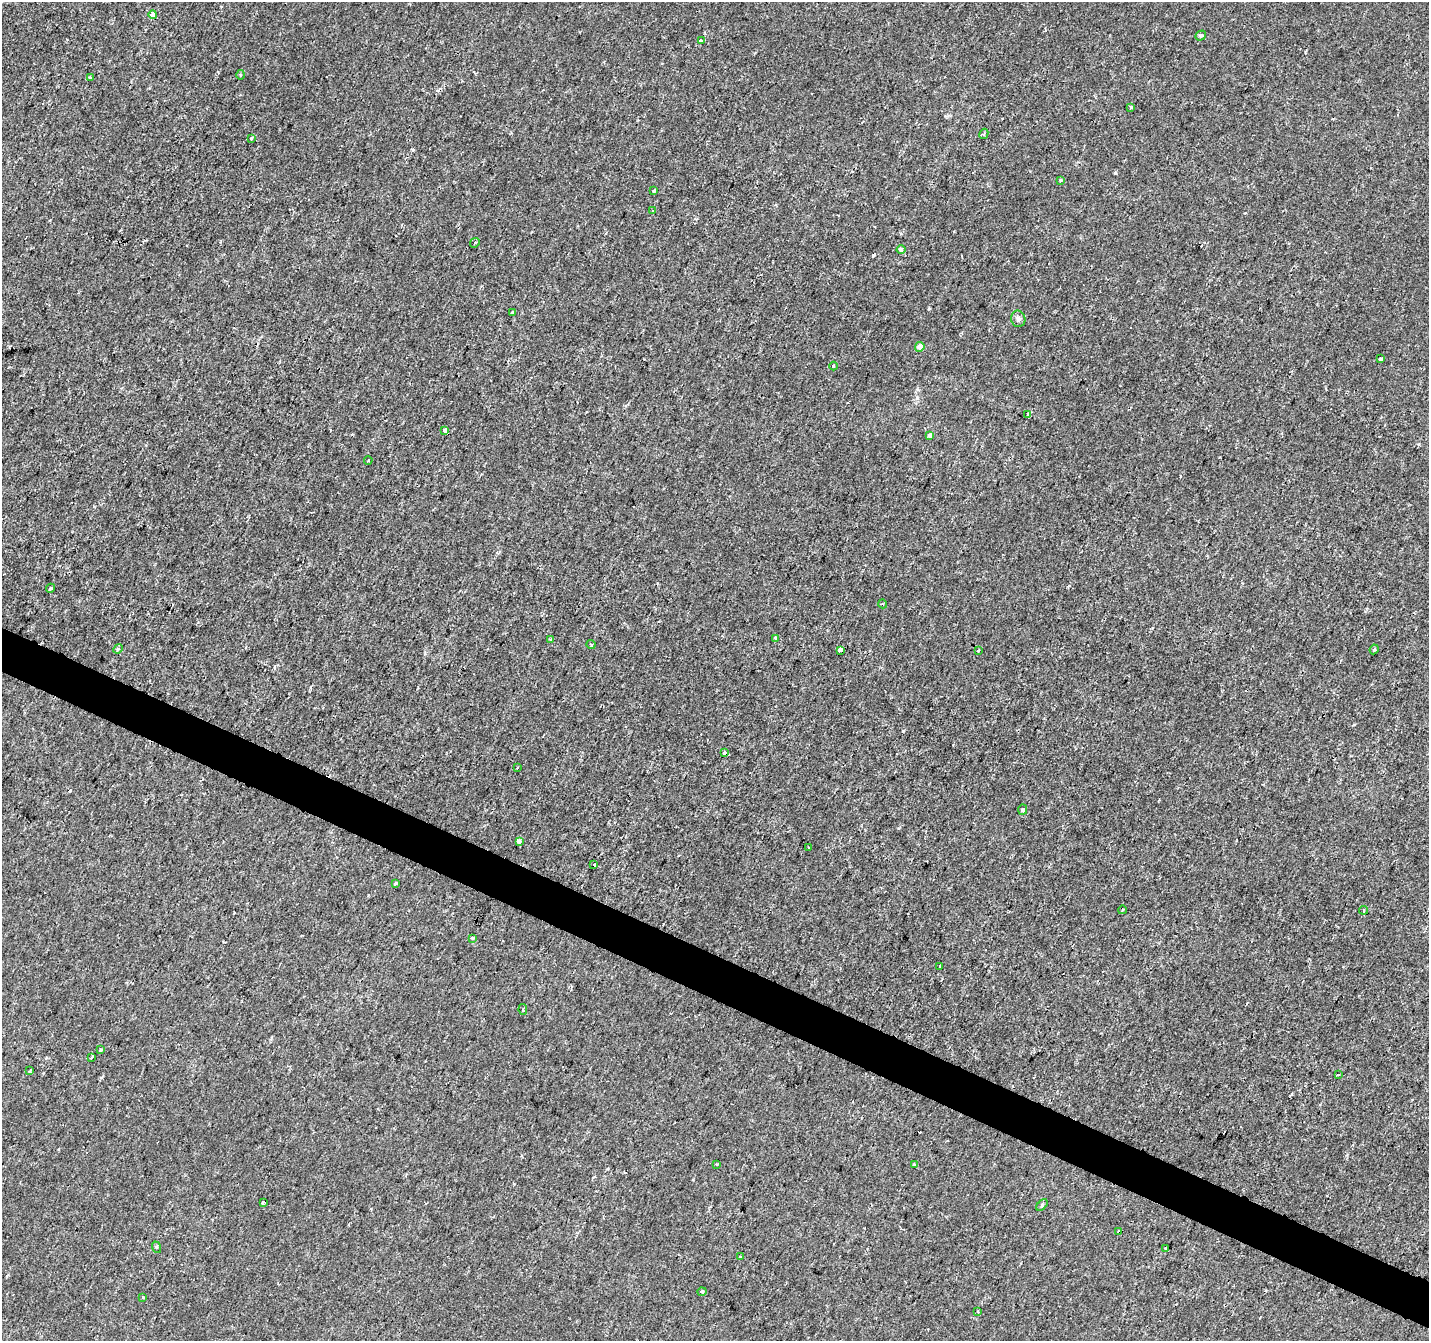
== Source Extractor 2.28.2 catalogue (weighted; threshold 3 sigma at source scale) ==
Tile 6 of 4 x 4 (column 2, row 2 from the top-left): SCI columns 1428-2854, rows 2878-4216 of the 5715 x 5822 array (HDU 1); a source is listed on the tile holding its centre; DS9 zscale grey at full resolution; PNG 1431 x 1343 px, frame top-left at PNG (2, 2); each listed source drawn as its Kron ellipse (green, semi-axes under 4 px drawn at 4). Shown black and unused: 3% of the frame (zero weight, under 2 of 3 exposures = <1% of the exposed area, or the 3 px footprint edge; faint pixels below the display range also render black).
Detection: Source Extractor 2.28.2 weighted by HDU 2 'WHT'; one run over the whole footprint, this tile lists its part. Background 2.51e-04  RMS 0.0022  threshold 0.0101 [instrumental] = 3 sigma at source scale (4.5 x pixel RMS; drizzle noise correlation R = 1.50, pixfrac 1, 0.0396/0.0396 arcsec/px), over >= 5 px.
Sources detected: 65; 7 cosmic-ray / hot-pixel residue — neither listed nor drawn; the other 58 listed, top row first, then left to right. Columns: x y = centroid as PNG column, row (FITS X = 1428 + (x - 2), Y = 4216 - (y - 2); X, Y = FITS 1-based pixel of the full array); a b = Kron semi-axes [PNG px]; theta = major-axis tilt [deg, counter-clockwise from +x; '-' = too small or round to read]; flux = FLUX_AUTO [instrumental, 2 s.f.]
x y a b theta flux
153 14 4 4 - 2.2
1201 36 6 4 34 0.44
701 41 4 3 - 0.62
240 75 5 3 - 0.22
90 77 3 3 - 0.38
1131 107 3 3 - 0.78
984 134 5 4 - 0.31
251 138 3 3 - 0.22
1061 180 4 3 - 0.23
654 191 3 3 - 0.46
653 210 4 3 - 0.27
475 243 5 2 - 0.2
901 250 4 4 - 0.84
512 312 3 3 - 0.37
1018 319 8 7 - 0.73
920 347 5 4 - 1.5
1381 358 4 3 - 0.48
834 366 4 3 - 0.24
1028 415 3 3 - 0.75
445 430 4 3 - 0.98
930 435 4 3 - 1.8
368 460 4 3 - 0.26
51 588 4 3 - 0.33
883 604 4 3 - 0.2
775 638 3 3 - 0.29
551 639 3 3 - 0.3
591 644 5 3 - 0.29
118 649 5 4 - 0.32
1374 649 5 3 - 0.36
840 650 4 3 - 1.7
978 650 3 3 - 0.88
724 753 3 3 - 1.1
517 767 3 2 - 0.26
1023 810 5 4 - 0.57
519 841 4 3 - 2
809 848 2 2 - 0.23
594 865 4 3 - 2
396 884 3 3 - 0.44
1122 910 4 2 - 0.18
1363 910 4 4 - 0.39
472 938 4 4 - 0.71
940 966 3 2 - 0.19
523 1010 5 4 - 0.27
100 1050 3 3 - 1.2
91 1057 3 2 - 0.32
30 1071 4 3 - 0.29
1338 1075 3 2 - 0.29
716 1164 3 2 - 0.4
914 1165 3 3 - 0.55
263 1202 3 3 - 0.73
1042 1205 7 4 47 0.34
1119 1232 4 3 - 5.1
156 1247 6 4 -72 0.26
1166 1248 3 2 - 0.18
740 1257 3 3 - 0.37
702 1292 4 4 - 0.49
143 1297 3 3 - 0.34
978 1312 3 3 - 0.21
Overlapping masked pixels (flux is a lower limit): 2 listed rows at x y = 901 250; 1119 1232
Unlisted compact peaks at least as high as the median listed source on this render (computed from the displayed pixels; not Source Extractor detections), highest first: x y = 903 731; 1115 173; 873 255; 413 150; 929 309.